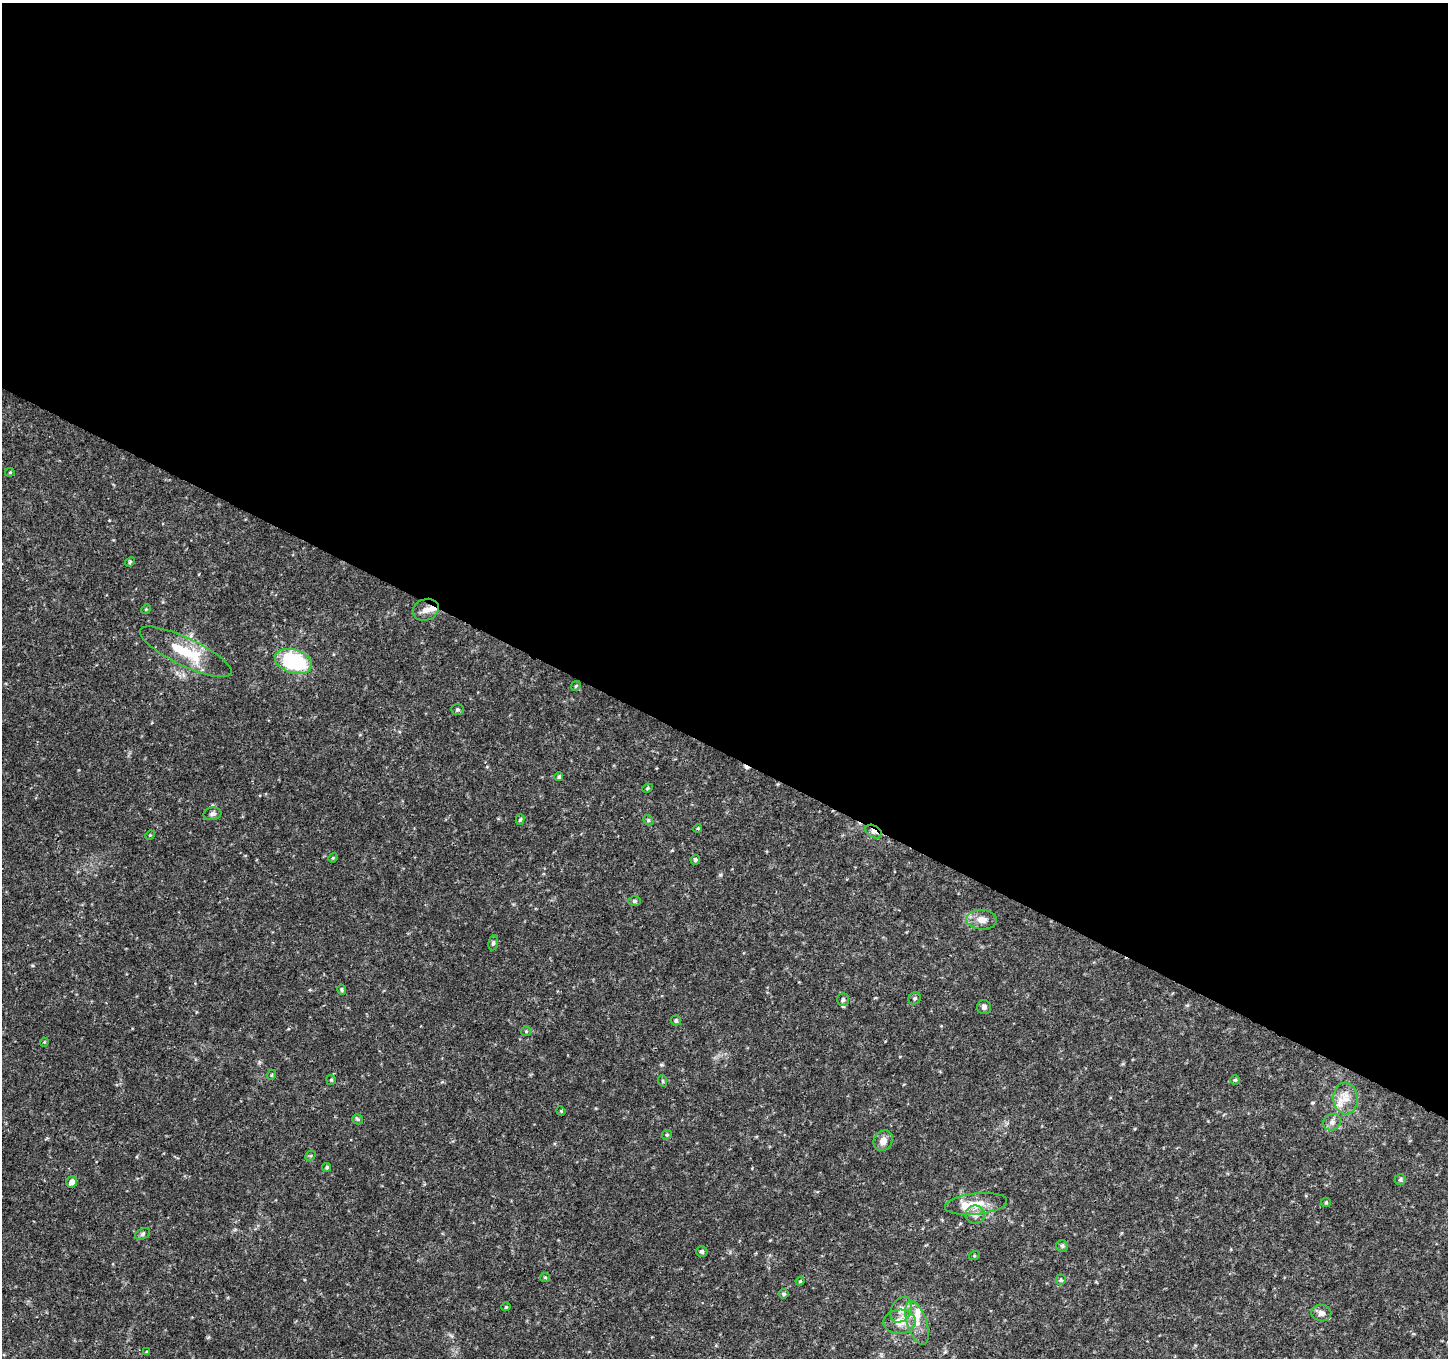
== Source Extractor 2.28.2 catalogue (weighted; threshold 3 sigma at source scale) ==
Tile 3 of 4 x 4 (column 3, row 1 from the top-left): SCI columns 2897-4342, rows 4270-5625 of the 5800 x 5892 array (HDU 1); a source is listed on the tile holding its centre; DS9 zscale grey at full resolution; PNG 1450 x 1360 px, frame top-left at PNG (2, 3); each listed source drawn as its Kron ellipse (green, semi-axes under 4 px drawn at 4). Shown black and unused: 55% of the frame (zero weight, under 3 of 4 exposures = <1% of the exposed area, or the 3 px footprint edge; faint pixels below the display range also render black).
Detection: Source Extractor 2.28.2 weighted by HDU 2 'WHT'; one run over the whole footprint, this tile lists its part. Background 0.0318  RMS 0.0035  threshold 0.0159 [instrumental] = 3 sigma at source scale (4.5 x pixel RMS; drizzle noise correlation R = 1.50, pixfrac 1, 0.0396/0.0396 arcsec/px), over >= 5 px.
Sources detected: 66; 1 cosmic-ray / hot-pixel residue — neither listed nor drawn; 6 inside a brighter listed object's ellipse — not listed separately; the other 59 listed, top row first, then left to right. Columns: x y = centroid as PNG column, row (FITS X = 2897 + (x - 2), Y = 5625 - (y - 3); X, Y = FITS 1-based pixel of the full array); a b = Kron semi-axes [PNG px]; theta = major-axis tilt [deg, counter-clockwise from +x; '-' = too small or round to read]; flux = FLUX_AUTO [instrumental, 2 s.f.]
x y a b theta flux
10 472 4 4 - 0.39
130 562 5 4 - 0.49
146 609 5 4 - 0.35
426 610 13 10 20 2.7
186 652 50 14 -26 14
293 661 19 11 -18 32
576 686 5 4 - 0.42
457 709 6 5 - 0.59
559 777 4 4 - 0.69
647 788 5 4 - 0.46
212 814 9 6 9 0.98
520 820 5 4 - 0.54
648 820 6 4 -46 0.5
698 828 4 3 - 0.33
874 831 9 6 -31 1.3
150 835 5 4 - 0.33
333 858 4 4 - 0.37
695 860 5 4 - 0.62
635 901 6 5 - 0.65
982 920 15 10 -3 3.2
493 943 7 5 80 0.65
342 990 5 4 - 0.59
915 998 6 6 - 0.66
843 1000 6 5 - 0.84
984 1007 7 7 - 1
676 1020 5 5 - 0.77
526 1031 5 4 - 0.4
44 1042 4 4 - 0.34
271 1075 5 3 - 0.31
331 1080 5 5 - 0.44
1235 1080 5 5 - 0.47
663 1081 6 3 -71 0.39
1346 1098 16 12 -85 4.2
561 1111 4 3 - 0.33
358 1119 5 5 - 0.53
1332 1122 9 8 - 1.5
667 1135 5 4 - 0.46
883 1141 11 9 58 2.8
310 1156 6 4 43 0.49
327 1167 4 4 - 0.62
1400 1180 5 5 - 0.59
72 1182 6 5 - 2
1326 1202 5 4 - 0.39
976 1204 31 10 6 6.4
975 1215 10 9 - 2.1
142 1234 8 5 28 0.71
1062 1246 6 5 - 0.65
702 1251 5 5 - 0.83
974 1256 5 3 - 0.36
545 1277 5 4 - 0.37
1061 1280 5 5 - 0.54
800 1281 4 4 - 0.34
784 1294 5 4 - 0.66
506 1307 4 4 - 0.38
901 1310 13 10 62 2.6
1321 1313 10 8 -9 1.7
900 1322 16 12 2 4.7
917 1323 23 10 -71 4.6
146 1352 4 4 - 0.28
Overlapping masked pixels (flux is a lower limit): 1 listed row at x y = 874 831